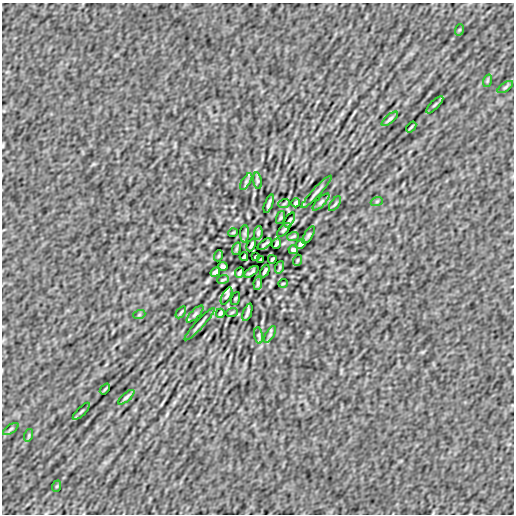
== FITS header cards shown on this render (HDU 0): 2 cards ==
NAXIS1  =                  512
NAXIS2  =                  512

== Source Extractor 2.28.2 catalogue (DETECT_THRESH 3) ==
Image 512 x 512 px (HDU 0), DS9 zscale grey, 1 PNG px = 1 image px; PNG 516 x 516 px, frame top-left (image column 1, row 512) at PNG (2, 3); each listed source drawn as its Kron ellipse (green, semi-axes under 4 px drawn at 4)
Background 1.26e-06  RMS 5.6e-05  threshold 1.69e-04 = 3 sigma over >= 5 px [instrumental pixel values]
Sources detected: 61; all 61 listed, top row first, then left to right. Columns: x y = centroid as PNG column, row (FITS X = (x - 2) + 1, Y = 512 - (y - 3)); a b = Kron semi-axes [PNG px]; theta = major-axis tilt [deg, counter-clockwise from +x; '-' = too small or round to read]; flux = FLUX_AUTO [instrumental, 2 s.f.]
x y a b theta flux
459 30 6 3 71 0.0037
487 81 6 4 72 0.0046
505 87 9 3 34 0.0066
435 105 11 3 45 0.0065
390 119 10 3 40 0.0078
411 127 6 3 52 0.0037
246 181 9 4 59 0.0069
257 181 8 4 -82 0.0058
316 192 22 3 47 0.012
377 201 6 4 19 0.004
321 202 11 4 45 0.0073
296 203 4 3 - 0.0061
269 204 9 2 69 0.009
284 204 6 3 20 0.0034
335 204 8 3 57 0.0045
281 218 7 3 71 0.0037
290 220 8 3 62 0.0056
284 230 9 4 46 0.006
233 233 5 3 - 0.0031
258 233 7 4 81 0.0064
245 234 9 4 89 0.0073
309 235 10 4 58 0.0067
293 236 6 3 19 0.0046
277 243 6 3 66 0.0066
265 244 8 2 35 0.0062
301 244 5 3 - 0.0079
251 245 7 2 64 0.0078
236 249 6 4 72 0.0048
293 250 5 4 - 0.0071
218 256 6 3 70 0.0035
256 256 4 2 - 0.0038
244 257 4 2 - 0.0052
272 259 4 2 - 0.0052
260 260 4 2 - 0.0038
298 260 6 3 70 0.0035
223 266 5 4 - 0.0071
280 267 6 4 72 0.0048
265 271 7 2 64 0.0078
215 272 5 3 - 0.0079
251 272 8 2 35 0.0062
239 273 6 3 66 0.0066
223 280 6 3 19 0.0046
258 283 7 4 81 0.0064
283 283 5 3 - 0.0031
226 296 9 3 62 0.0046
235 298 7 3 71 0.0037
181 312 7 3 54 0.0047
232 312 6 3 20 0.0034
247 312 9 2 71 0.0089
220 313 4 3 - 0.0061
195 314 11 4 45 0.0073
139 315 6 4 19 0.004
200 324 22 3 47 0.012
259 335 8 4 -82 0.0058
270 335 9 4 59 0.0068
105 389 6 3 52 0.0038
126 397 10 3 40 0.0078
81 411 11 3 45 0.0064
11 429 9 3 34 0.0065
29 435 6 4 72 0.0046
57 486 6 3 71 0.0037